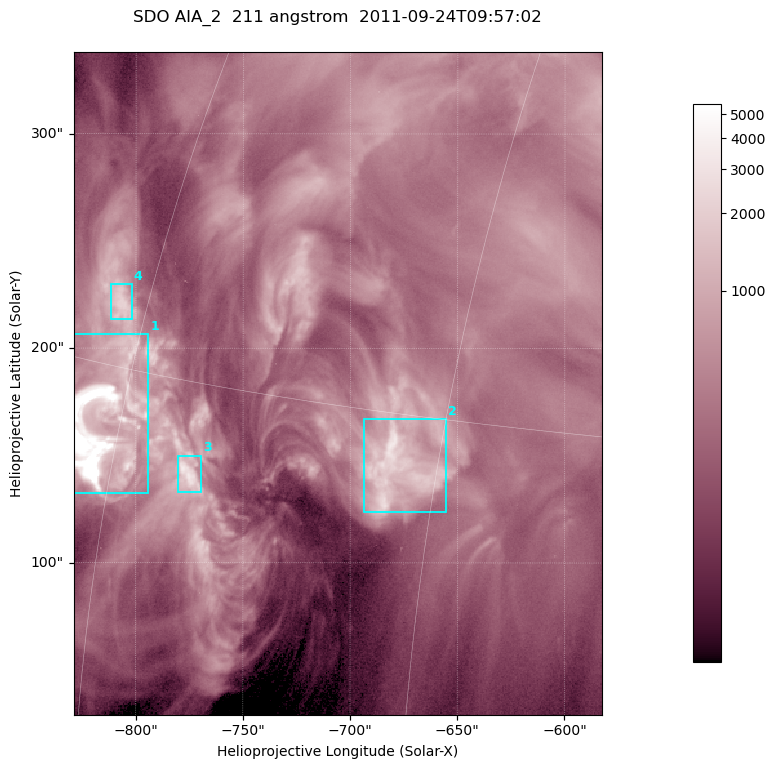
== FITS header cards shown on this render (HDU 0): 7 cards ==
TELESCOP= 'SDO     '           /
INSTRUME= 'AIA_2   '           /
WAVELNTH=                  211 /
WAVEUNIT= 'angstrom'           /
DATE-OBS= '2011-09-24T09:57:02.58' /
CTYPE1  = 'HPLN-TAN'           /
CTYPE2  = 'HPLT-TAN'           /

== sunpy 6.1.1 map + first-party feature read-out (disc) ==
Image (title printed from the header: SDO AIA_2  211 angstrom  2011-09-24T09:57:02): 410 x 514 px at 0.601 arcsec/px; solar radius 956 arcsec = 1592 px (partial field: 2.6% of the solar disc is inside the frame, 100% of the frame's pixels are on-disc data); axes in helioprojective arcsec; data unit not stated in the header (colour bar unlabelled)
Pointing: header CRPIX1/2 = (2038.91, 2046.17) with CRVAL1/2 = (0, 0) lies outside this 410 x 514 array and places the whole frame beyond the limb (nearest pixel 1.41 R_sun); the SolarSoft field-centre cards XCEN/YCEN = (-705.8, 183.6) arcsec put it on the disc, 1320 arcsec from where CRPIX/CRVAL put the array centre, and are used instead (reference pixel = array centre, CRVAL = XCEN/YCEN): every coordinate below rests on XCEN/YCEN
Orientation: roll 0.0564 deg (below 1 deg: not rotated)
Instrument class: DISC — disc imager (sunpy class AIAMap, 211 A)
Bright regions (active regions / flare kernels): reference = the on-disc median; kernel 3 px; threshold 5 sigma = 1060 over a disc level ~349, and >= 1.15x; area >= 210 px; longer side >= 5 px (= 3 arcsec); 4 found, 4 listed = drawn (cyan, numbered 1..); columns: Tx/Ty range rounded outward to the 2 arcsec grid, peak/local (2 s.f.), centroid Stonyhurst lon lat
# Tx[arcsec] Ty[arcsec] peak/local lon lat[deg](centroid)
1 -830..-794 132..208 44 -61 +13
2 -694..-654 122..168 9.6 -47 +13
3 -780..-768 132..150 9.6 -56 +12
4 -812..-802 212..230 6.2 -62 +17